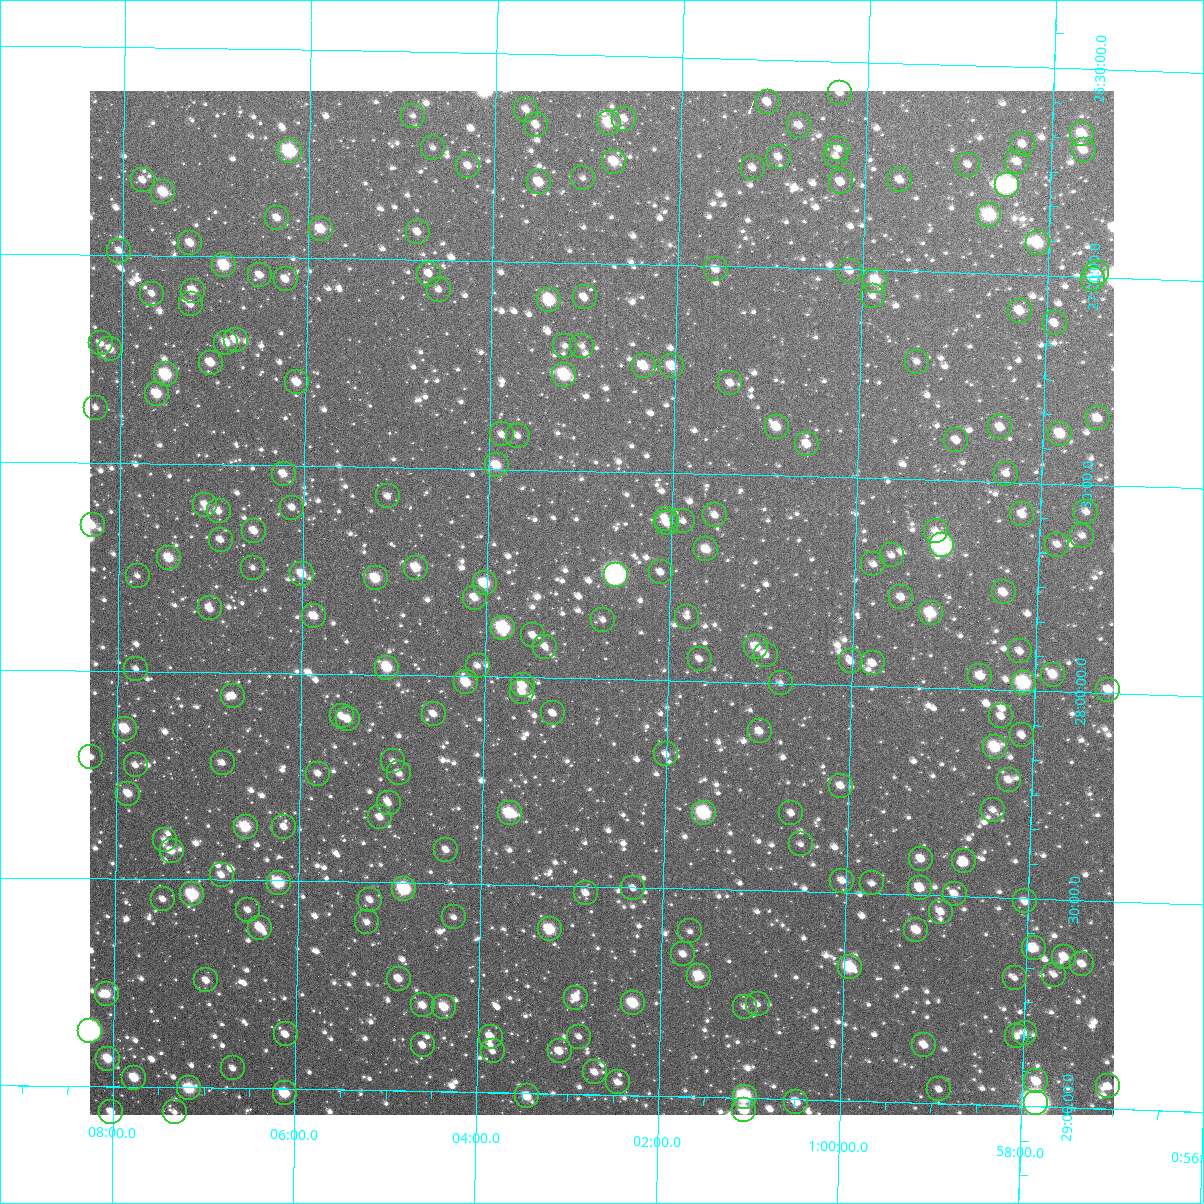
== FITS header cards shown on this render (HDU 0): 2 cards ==
NAXIS1  =                 1024
NAXIS2  =                 1024

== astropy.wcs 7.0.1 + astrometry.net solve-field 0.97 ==
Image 1024 x 1024 px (HDU 0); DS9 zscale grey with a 90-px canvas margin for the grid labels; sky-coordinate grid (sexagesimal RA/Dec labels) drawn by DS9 from the SOLVED WCS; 236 Tycho-2 reference stars matched to detected sources circled (green)
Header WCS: RA---TAN-SIP/DEC--TAN-SIP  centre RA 01:02:45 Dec +27:49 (15.69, +27.82 deg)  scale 8.66 arcsec/px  FOV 147.9' x 147.9'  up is +179 deg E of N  parity flipped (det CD > 0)
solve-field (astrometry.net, Tycho-2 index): VERIFIED the header's WCS against the Tycho-2 star catalogue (verified at 6 index scales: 12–236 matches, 0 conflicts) and refined it, rather than solving blind
Solved WCS: RA---TAN-SIP/DEC--TAN-SIP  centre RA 01:02:45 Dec +27:49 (15.69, +27.82 deg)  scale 8.67 arcsec/px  FOV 147.9' x 147.9'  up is +179 deg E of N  parity flipped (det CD > 0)
The solver's refit moves the header's centre by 0.14 arcsec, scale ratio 1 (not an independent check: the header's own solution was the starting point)
Tycho-2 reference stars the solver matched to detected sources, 236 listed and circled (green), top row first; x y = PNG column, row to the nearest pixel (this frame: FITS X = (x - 90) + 1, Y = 1024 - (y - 91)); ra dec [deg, ICRS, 3 dp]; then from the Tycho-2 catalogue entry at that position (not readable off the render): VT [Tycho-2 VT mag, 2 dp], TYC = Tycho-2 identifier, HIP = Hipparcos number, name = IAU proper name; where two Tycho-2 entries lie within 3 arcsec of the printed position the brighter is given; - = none
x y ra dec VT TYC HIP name
840 93 15.074 +26.576 11.73 1743-1699-1 - -
768 102 15.268 +26.603 11.46 1743-2238-1 - -
526 110 15.917 +26.634 11.59 1743-2252-1 - -
413 116 16.221 +26.654 12.24 1743-1299-1 - -
624 119 15.653 +26.651 11.32 1743-805-1 - -
609 123 15.694 +26.661 9.93 1743-871-1 - -
536 125 15.890 +26.670 11.64 1743-1987-1 - -
799 126 15.181 +26.657 11.72 1743-1795-1 - -
1082 134 14.419 +26.658 10.29 1743-2095-1 - -
1023 144 14.578 +26.687 11.72 1743-1657-1 - -
433 148 16.166 +26.730 12.51 1743-1403-1 - -
838 149 15.074 +26.711 11.73 1743-1035-1 - -
1084 150 14.413 +26.696 11.12 1743-1061-1 - -
290 151 16.553 +26.744 8.58 1743-1167-1 5177 -
836 156 15.081 +26.728 12.47 1743-1755-1 - -
779 157 15.234 +26.734 11.66 1743-827-1 - -
614 162 15.678 +26.754 10.24 1743-1575-1 - -
1017 162 14.591 +26.730 11.26 1743-1759-1 - -
968 165 14.724 +26.740 12.02 1743-1503-1 - -
468 166 16.070 +26.772 11.76 1743-1181-1 - -
753 168 15.303 +26.762 11.75 1743-1773-1 - -
583 178 15.760 +26.796 12.60 1743-1199-1 - -
143 180 16.946 +26.819 11.55 1750-445-1 - -
900 180 14.905 +26.781 11.84 1743-867-1 - -
539 182 15.879 +26.808 10.51 1743-1397-1 - -
841 182 15.066 +26.790 11.30 1743-1769-1 - -
1007 185 14.619 +26.786 7.52 1743-843-1 4571 -
163 192 16.892 +26.847 9.99 1750-610-1 - -
989 215 14.662 +26.858 9.19 1743-1031-1 - -
277 218 16.583 +26.905 11.35 1743-425-1 - -
321 229 16.465 +26.930 11.07 1743-791-1 - -
418 232 16.204 +26.933 11.10 1743-1475-1 - -
190 243 16.817 +26.969 11.02 1750-334-1 - -
1038 243 14.528 +26.923 10.35 1743-649-1 - -
119 251 17.008 +26.989 11.85 1750-530-1 - -
224 265 16.725 +27.020 9.68 1743-1275-1 - -
716 269 15.397 +27.008 11.41 1743-1289-1 - -
850 271 15.035 +27.003 12.09 1743-1647-1 - -
1097 273 14.367 +26.989 11.88 1743-1201-1 - -
429 274 16.171 +27.033 11.46 1743-635-1 - -
260 275 16.628 +27.044 11.43 1743-1563-1 - -
286 279 16.558 +27.052 11.01 1743-747-1 - -
1093 279 14.377 +27.004 11.15 1743-559-1 - -
875 281 14.965 +27.025 10.45 1743-601-1 - -
439 290 16.143 +27.071 12.50 1743-753-1 - -
193 291 16.808 +27.083 10.60 1750-740-1 - -
152 294 16.919 +27.092 11.72 1750-284-1 - -
873 296 14.971 +27.062 12.57 1743-735-1 - -
585 297 15.750 +27.083 11.28 1743-351-1 - -
549 300 15.844 +27.091 9.36 1743-179-1 - -
191 304 16.814 +27.116 11.63 1750-22-1 - -
1020 311 14.572 +27.087 10.87 1743-473-1 - -
1055 323 14.477 +27.115 11.44 1743-491-1 - -
236 340 16.691 +27.200 10.79 1743-287-1 - -
101 343 17.056 +27.212 11.45 1750-409-1 - -
226 343 16.716 +27.207 10.83 1743-105-1 - -
565 346 15.800 +27.201 12.57 1743-1209-1 - -
582 346 15.753 +27.200 12.30 1743-931-1 - -
110 349 17.030 +27.226 10.97 1750-639-1 - -
917 362 14.847 +27.217 11.81 1743-981-1 - -
211 363 16.757 +27.256 10.77 1750-204-1 - -
644 366 15.586 +27.244 10.26 1743-1599-1 - -
672 366 15.509 +27.243 10.61 1743-1157-1 - -
166 374 16.879 +27.285 9.08 1750-1255-1 5279 -
564 375 15.800 +27.270 9.09 1743-357-1 - -
297 382 16.524 +27.300 10.60 1743-677-1 - -
730 383 15.350 +27.281 11.65 1743-165-1 - -
157 394 16.902 +27.332 10.15 1750-1315-1 - -
96 408 17.067 +27.367 11.67 1750-992-1 - -
1098 418 14.352 +27.340 11.28 1743-707-1 - -
777 427 15.222 +27.383 10.43 1743-31-1 - -
1000 427 14.615 +27.369 11.29 1743-1405-1 - -
502 434 15.965 +27.417 12.03 1743-77-1 - -
1060 434 14.452 +27.380 10.22 1743-1335-1 - -
518 436 15.922 +27.419 12.22 1743-433-1 - -
956 440 14.733 +27.404 11.39 1743-155-1 - -
807 444 15.138 +27.423 10.98 1743-185-1 - -
497 465 15.979 +27.491 10.32 1743-541-1 - -
284 474 16.556 +27.521 11.00 1746-1692-1 - -
1006 474 14.596 +27.480 12.21 1743-275-1 - -
388 496 16.272 +27.571 11.83 1746-1719-1 - -
205 505 16.767 +27.597 11.72 1753-1724-1 - -
292 508 16.531 +27.602 13.17 1746-1157-1 - -
219 511 16.731 +27.611 11.23 1746-1133-1 - -
1086 512 14.375 +27.566 12.10 1746-1749-1 - -
1022 514 14.548 +27.577 11.08 1746-1812-1 - -
715 515 15.383 +27.599 11.98 1746-1299-1 - -
666 519 15.517 +27.610 11.59 1746-1251-1 - -
683 521 15.469 +27.615 11.86 1746-771-1 - -
667 523 15.513 +27.622 12.41 1746-1201-1 - -
93 525 17.073 +27.650 10.84 1753-1764-1 - -
254 531 16.634 +27.658 11.02 1746-1301-1 - -
936 531 14.782 +27.624 12.02 1746-1011-1 - -
1082 536 14.384 +27.623 12.20 1746-335-1 - -
221 540 16.725 +27.681 11.71 1746-663-1 - -
942 545 14.763 +27.657 7.14 1746-1093-1 4608 -
1057 545 14.450 +27.647 11.85 1746-1055-1 - -
706 549 15.404 +27.682 10.66 1746-1227-1 - -
892 555 14.900 +27.685 12.25 1746-305-1 - -
169 558 16.864 +27.727 10.32 1753-1698-1 - -
873 564 14.949 +27.708 12.70 1746-1475-1 - -
253 568 16.636 +27.747 12.23 1746-295-1 - -
416 568 16.192 +27.741 10.26 1746-1075-1 - -
661 572 15.527 +27.740 11.60 1746-385-1 - -
302 574 16.502 +27.761 10.50 1746-1489-1 - -
616 575 15.648 +27.748 6.92 1746-1757-1 4868 -
138 576 16.948 +27.771 12.44 1753-1526-1 - -
376 578 16.302 +27.768 9.92 1746-405-1 - -
485 583 16.005 +27.775 9.89 1746-751-1 - -
1004 592 14.593 +27.766 11.11 1746-1097-1 - -
901 597 14.870 +27.785 11.42 1746-1121-1 - -
475 598 16.031 +27.810 10.86 1746-863-1 - -
210 608 16.751 +27.847 10.94 1753-1624-1 - -
931 613 14.789 +27.822 9.74 1746-549-1 - -
314 616 16.467 +27.861 10.77 1746-1135-1 - -
687 617 15.452 +27.845 12.05 1746-135-1 - -
603 620 15.681 +27.857 12.68 1746-395-1 - -
503 628 15.952 +27.882 8.75 1746-623-1 - -
533 635 15.870 +27.898 11.94 1746-641-1 - -
545 647 15.837 +27.925 11.58 1746-1525-1 - -
756 647 15.262 +27.914 10.51 1746-857-1 - -
1020 651 14.543 +27.906 11.42 1746-651-1 - -
766 655 15.236 +27.932 11.43 1746-1325-1 - -
700 659 15.415 +27.947 12.01 1746-509-1 - -
851 661 15.004 +27.942 11.56 1746-1493-1 - -
873 663 14.944 +27.946 12.01 1746-1459-1 4652 -
478 666 16.020 +27.974 11.56 1746-1411-1 - -
387 668 16.266 +27.983 9.94 1746-1397-1 - -
136 669 16.951 +27.995 12.03 1753-1874-1 - -
1053 675 14.450 +27.960 10.68 1746-1469-1 - -
980 676 14.649 +27.969 10.79 1746-1495-1 - -
466 682 16.050 +28.015 10.16 1746-775-1 - -
781 683 15.193 +28.000 11.90 1746-279-1 - -
1024 683 14.530 +27.983 8.73 1746-339-1 - -
523 685 15.896 +28.019 10.54 1746-865-1 - -
1108 690 14.299 +27.993 10.65 1746-1037-1 - -
522 692 15.896 +28.036 11.34 1746-263-1 - -
233 696 16.685 +28.056 11.62 1746-111-1 - -
553 713 15.812 +28.085 11.75 1746-1247-1 - -
434 714 16.137 +28.092 11.62 1746-1045-1 - -
342 716 16.388 +28.102 11.66 1746-1291-1 - -
1001 716 14.589 +28.064 11.69 1746-1321-1 - -
348 719 16.371 +28.108 10.89 1746-1315-1 - -
125 729 16.979 +28.139 9.84 1753-1596-1 - -
760 731 15.247 +28.116 11.43 1746-151-1 - -
1022 735 14.531 +28.108 11.85 1746-833-1 - -
995 747 14.603 +28.139 9.72 1746-745-1 - -
666 754 15.500 +28.178 11.69 1746-727-1 - -
91 757 17.070 +28.208 11.83 1753-1872-1 - -
393 761 16.245 +28.208 11.65 1746-423-1 - -
223 763 16.711 +28.218 12.48 1746-1257-1 - -
136 765 16.948 +28.227 11.96 1753-1478-1 - -
399 773 16.228 +28.237 11.48 1746-351-1 - -
318 774 16.450 +28.240 12.12 1746-249-1 - -
1009 780 14.563 +28.217 11.37 1746-779-1 - -
841 786 15.021 +28.243 12.05 1746-581-1 - -
128 794 16.967 +28.295 10.64 1753-1442-1 - -
389 803 16.256 +28.309 12.06 1746-245-1 - -
993 810 14.603 +28.290 12.00 1746-995-1 - -
510 813 15.925 +28.327 9.57 1746-157-1 - -
704 813 15.393 +28.317 8.73 1746-999-1 - -
791 813 15.154 +28.311 11.93 1746-1077-1 - -
380 817 16.279 +28.343 11.30 1746-541-1 - -
246 827 16.645 +28.371 9.48 1746-855-1 - -
284 827 16.540 +28.370 11.77 1746-685-1 - -
165 840 16.866 +28.405 12.54 1753-1816-1 - -
801 844 15.126 +28.386 12.58 1746-39-1 - -
446 850 16.096 +28.419 11.57 1746-433-1 - -
172 851 16.847 +28.431 10.85 1753-1668-1 - -
921 859 14.796 +28.412 10.82 1746-487-1 - -
964 861 14.679 +28.414 11.84 1746-525-1 - -
222 875 16.709 +28.488 11.47 1746-415-1 - -
842 881 15.009 +28.471 11.46 1746-1117-1 - -
279 883 16.553 +28.505 9.22 1746-469-1 - -
872 883 14.929 +28.475 12.42 1746-573-1 - -
633 888 15.582 +28.502 11.98 1746-473-1 - -
920 888 14.796 +28.482 10.47 1746-371-1 - -
404 889 16.209 +28.514 8.76 1746-1289-1 5072 -
586 893 15.711 +28.516 11.74 1746-1211-1 - -
192 894 16.789 +28.536 8.94 1753-2122-1 5250 -
955 894 14.702 +28.495 11.60 1746-1297-1 - -
163 899 16.868 +28.548 11.95 1753-2136-1 - -
370 900 16.301 +28.543 11.68 1746-975-1 - -
1025 901 14.508 +28.508 11.47 1746-601-1 - -
248 910 16.636 +28.572 12.29 1746-895-1 - -
941 912 14.738 +28.539 11.44 1746-1189-1 - -
454 917 16.071 +28.581 12.22 1746-101-1 - -
367 922 16.309 +28.596 12.13 1746-1081-1 - -
260 928 16.602 +28.614 10.26 1746-503-1 - -
550 929 15.808 +28.605 9.57 1746-589-1 4929 -
916 930 14.803 +28.584 10.60 1746-437-1 - -
690 931 15.424 +28.602 12.52 1746-969-1 - -
1034 948 14.479 +28.619 10.38 1746-23-1 - -
683 954 15.441 +28.658 11.60 1746-315-1 - -
1064 957 14.396 +28.638 11.03 1746-87-1 - -
1082 964 14.346 +28.654 11.26 1746-139-1 - -
850 967 14.983 +28.678 9.27 1746-441-1 4664 -
1054 975 14.422 +28.682 12.11 1746-679-1 - -
699 976 15.395 +28.709 10.09 1746-1009-1 - -
1015 978 14.530 +28.692 11.94 1746-489-1 - -
399 979 16.219 +28.731 11.10 1746-943-1 - -
206 980 16.747 +28.742 11.17 1753-2019-1 - -
107 994 17.020 +28.778 10.50 1753-1511-1 - -
576 998 15.732 +28.768 11.35 1746-1600-1 - -
633 1003 15.575 +28.779 9.69 1746-1579-1 - -
758 1004 15.233 +28.774 12.28 1746-1589-1 - -
423 1005 16.151 +28.794 10.94 1746-1563-1 - -
444 1007 16.093 +28.797 10.35 1746-1552-1 - -
745 1007 15.269 +28.780 12.00 1746-1560-1 - -
90 1031 17.064 +28.868 6.90 1753-2154-1 5339 -
1025 1033 14.496 +28.824 12.13 1746-1484-1 - -
286 1034 16.527 +28.869 11.43 1746-1330-1 - -
1017 1036 14.519 +28.832 11.86 1746-1454-1 - -
491 1037 15.964 +28.866 11.75 1746-1502-1 - -
579 1037 15.721 +28.862 12.07 1746-1318-1 - -
423 1045 16.150 +28.890 11.81 1746-1228-1 - -
924 1045 14.772 +28.860 11.27 1746-1436-1 - -
493 1051 15.958 +28.901 12.09 1746-1418-1 - -
560 1051 15.774 +28.898 10.86 1746-1278-1 - -
108 1059 17.015 +28.933 10.12 1753-1479-1 - -
233 1068 16.671 +28.953 11.60 1746-1232-1 - -
595 1072 15.676 +28.947 11.26 1746-1256-1 - -
134 1078 16.941 +28.978 10.08 1753-2032-1 - -
1036 1081 14.461 +28.939 10.61 1746-1583-1 - -
618 1082 15.613 +28.969 11.58 1746-1014-1 - -
1108 1086 14.263 +28.946 11.48 1746-1132-1 - -
189 1088 16.791 +29.003 9.45 1753-1801-1 - -
939 1089 14.728 +28.966 11.55 1746-1384-1 - -
285 1093 16.527 +29.010 9.99 1746-1050-1 - -
527 1096 15.860 +29.008 10.50 1746-1096-1 - -
745 1097 15.261 +28.997 8.69 1746-1208-1 4749 -
796 1102 15.119 +29.006 10.85 1746-1298-1 - -
1036 1103 14.459 +28.992 5.56 1746-1870-1 4510 -
744 1110 15.262 +29.029 9.82 1746-1218-1 - -
111 1112 17.004 +29.061 11.05 1753-1983-1 - -
175 1112 16.829 +29.060 11.66 1753-1455-1 - -